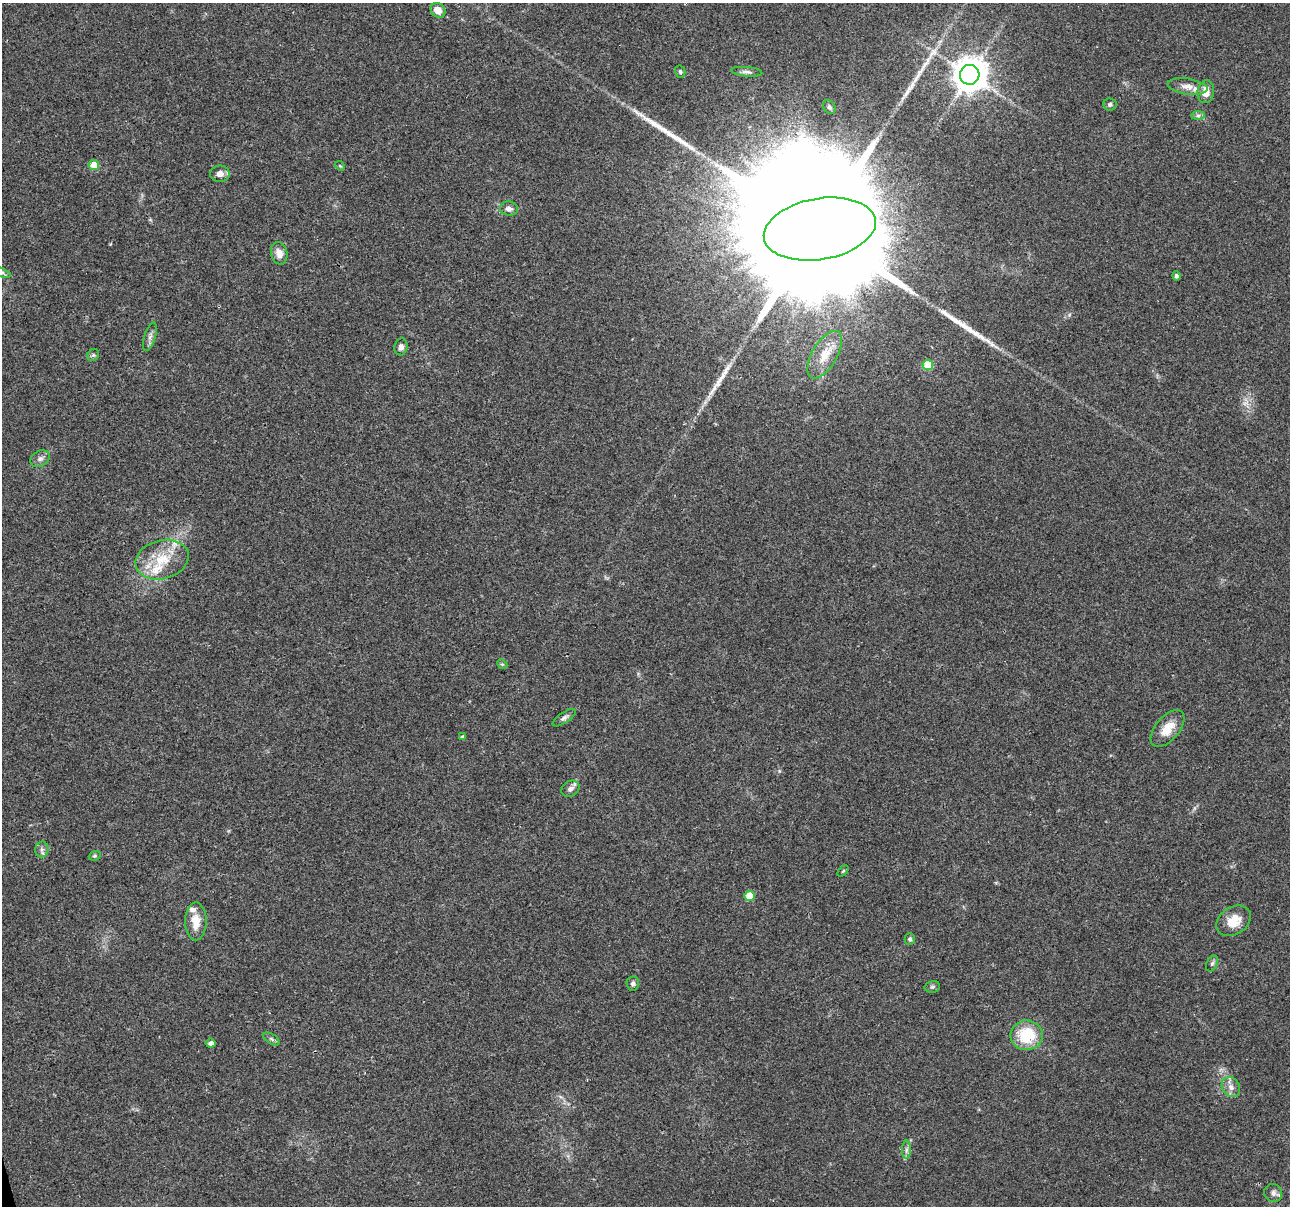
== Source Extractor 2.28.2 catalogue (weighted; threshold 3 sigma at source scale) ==
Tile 7 of 4 x 4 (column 3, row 2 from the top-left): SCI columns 2579-3866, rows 2500-3703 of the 5155 x 4952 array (HDU 1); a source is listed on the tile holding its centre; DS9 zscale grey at full resolution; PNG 1292 x 1208 px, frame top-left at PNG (2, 3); each listed source drawn as its Kron ellipse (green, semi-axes under 4 px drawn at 4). Shown black and unused: <1% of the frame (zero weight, under 2 of 3 exposures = <1% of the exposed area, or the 3 px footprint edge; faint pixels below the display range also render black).
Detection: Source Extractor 2.28.2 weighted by HDU 2 'WHT'; one run over the whole footprint, this tile lists its part. Background 0.0234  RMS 0.0043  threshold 0.0193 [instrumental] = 3 sigma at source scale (4.5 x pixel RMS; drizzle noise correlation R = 1.50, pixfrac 1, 0.0396/0.0396 arcsec/px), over >= 5 px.
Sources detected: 55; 1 too faint to see at this stretch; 5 long thin detections or spike segments (spike, bleed or trail) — neither listed nor drawn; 4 inside a brighter listed object's ellipse — not listed separately; the other 45 listed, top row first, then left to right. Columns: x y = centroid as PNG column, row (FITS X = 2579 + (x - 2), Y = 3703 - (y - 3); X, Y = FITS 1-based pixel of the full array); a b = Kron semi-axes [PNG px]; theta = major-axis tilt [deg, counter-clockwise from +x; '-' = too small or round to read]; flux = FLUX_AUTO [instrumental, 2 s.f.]
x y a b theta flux
438 10 8 6 -42 4.1
680 72 6 5 - 0.74
747 72 16 4 -5 1.6
970 75 10 10 - 920
1187 86 20 8 -9 3.8
1206 92 11 8 83 4.7
1110 104 6 6 - 1
829 107 7 5 -53 0.94
1198 116 7 4 1 1
94 165 5 5 - 7.2
340 166 5 4 - 0.46
220 174 9 8 - 2.6
509 209 9 7 -10 1.9
820 229 56 30 10 47000
279 253 11 8 -75 3.4
2 273 9 4 -21 0.86
1176 276 5 4 - 1.1
150 337 15 5 73 1.9
401 347 8 6 79 1.9
93 355 6 5 - 0.83
825 355 26 12 59 7.9
928 365 5 5 - 13
40 459 10 7 31 1.8
162 560 27 19 15 15
502 664 5 4 - 0.57
564 718 13 5 34 1.5
1167 729 22 11 50 7.6
463 737 3 3 - 1.4
570 789 9 7 32 2
42 849 8 6 79 1.5
95 856 6 4 20 0.64
843 871 6 4 45 0.52
749 896 5 5 - 9
196 921 19 10 90 6.6
1234 921 18 13 33 7.7
910 939 6 5 - 1
1212 964 8 5 63 1.1
633 983 7 6 - 1.2
932 987 8 5 14 0.84
1027 1035 16 15 - 18
271 1039 9 5 -34 0.95
211 1043 5 4 - 1.9
1231 1087 10 8 -53 2.7
906 1150 9 4 89 1.2
1273 1193 9 9 - 2
Isophote crosses this tile's border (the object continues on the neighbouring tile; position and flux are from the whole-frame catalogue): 1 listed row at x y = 2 273